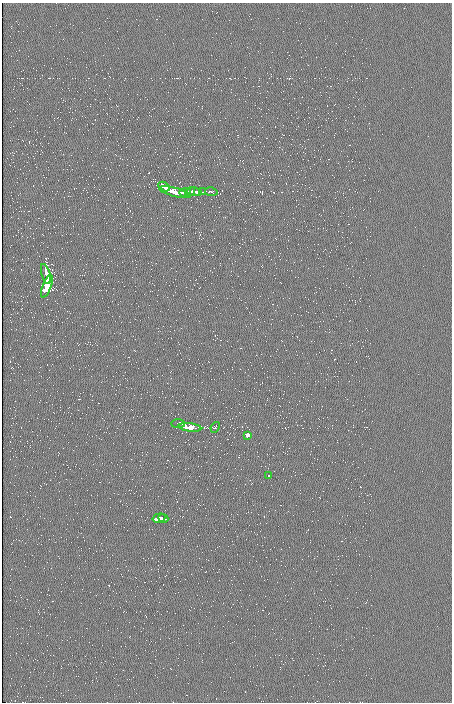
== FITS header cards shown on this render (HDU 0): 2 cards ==
NAXIS1  =                  450 / length of data axis 1
NAXIS2  =                  700 / length of data axis 2

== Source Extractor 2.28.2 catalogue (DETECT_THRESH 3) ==
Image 450 x 700 px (HDU 0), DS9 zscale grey, 1 PNG px = 1 image px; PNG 454 x 704 px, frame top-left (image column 1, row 700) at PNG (2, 3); each listed source drawn as its Kron ellipse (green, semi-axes under 4 px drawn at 4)
Background -0.306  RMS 55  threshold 164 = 3 sigma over >= 5 px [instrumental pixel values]
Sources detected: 16; all 16 listed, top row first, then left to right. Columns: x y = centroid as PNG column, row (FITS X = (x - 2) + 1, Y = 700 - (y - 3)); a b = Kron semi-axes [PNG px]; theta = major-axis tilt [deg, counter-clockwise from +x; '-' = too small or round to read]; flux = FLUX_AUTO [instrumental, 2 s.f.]
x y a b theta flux
164 186 6 3 -29 2.5e+06
190 191 5 2 - 1.8e+06
175 192 16 3 -14 6.9e+06
185 192 6 3 1 2.5e+06
195 192 7 2 -7 2.9e+06
203 192 3 2 - 3.3e+03
211 192 6 3 -11 4.7e+03
46 274 10 3 -74 6.5e+06
47 286 12 4 70 1.3e+07
178 424 7 3 0 1.0e+07
190 427 11 3 -8 7.5e+06
215 427 5 3 - 4.6e+03
247 435 3 3 - 3.5e+06
269 475 3 2 - 1.4e+06
159 518 7 3 16 5.3e+06
163 518 5 3 - 3.1e+06